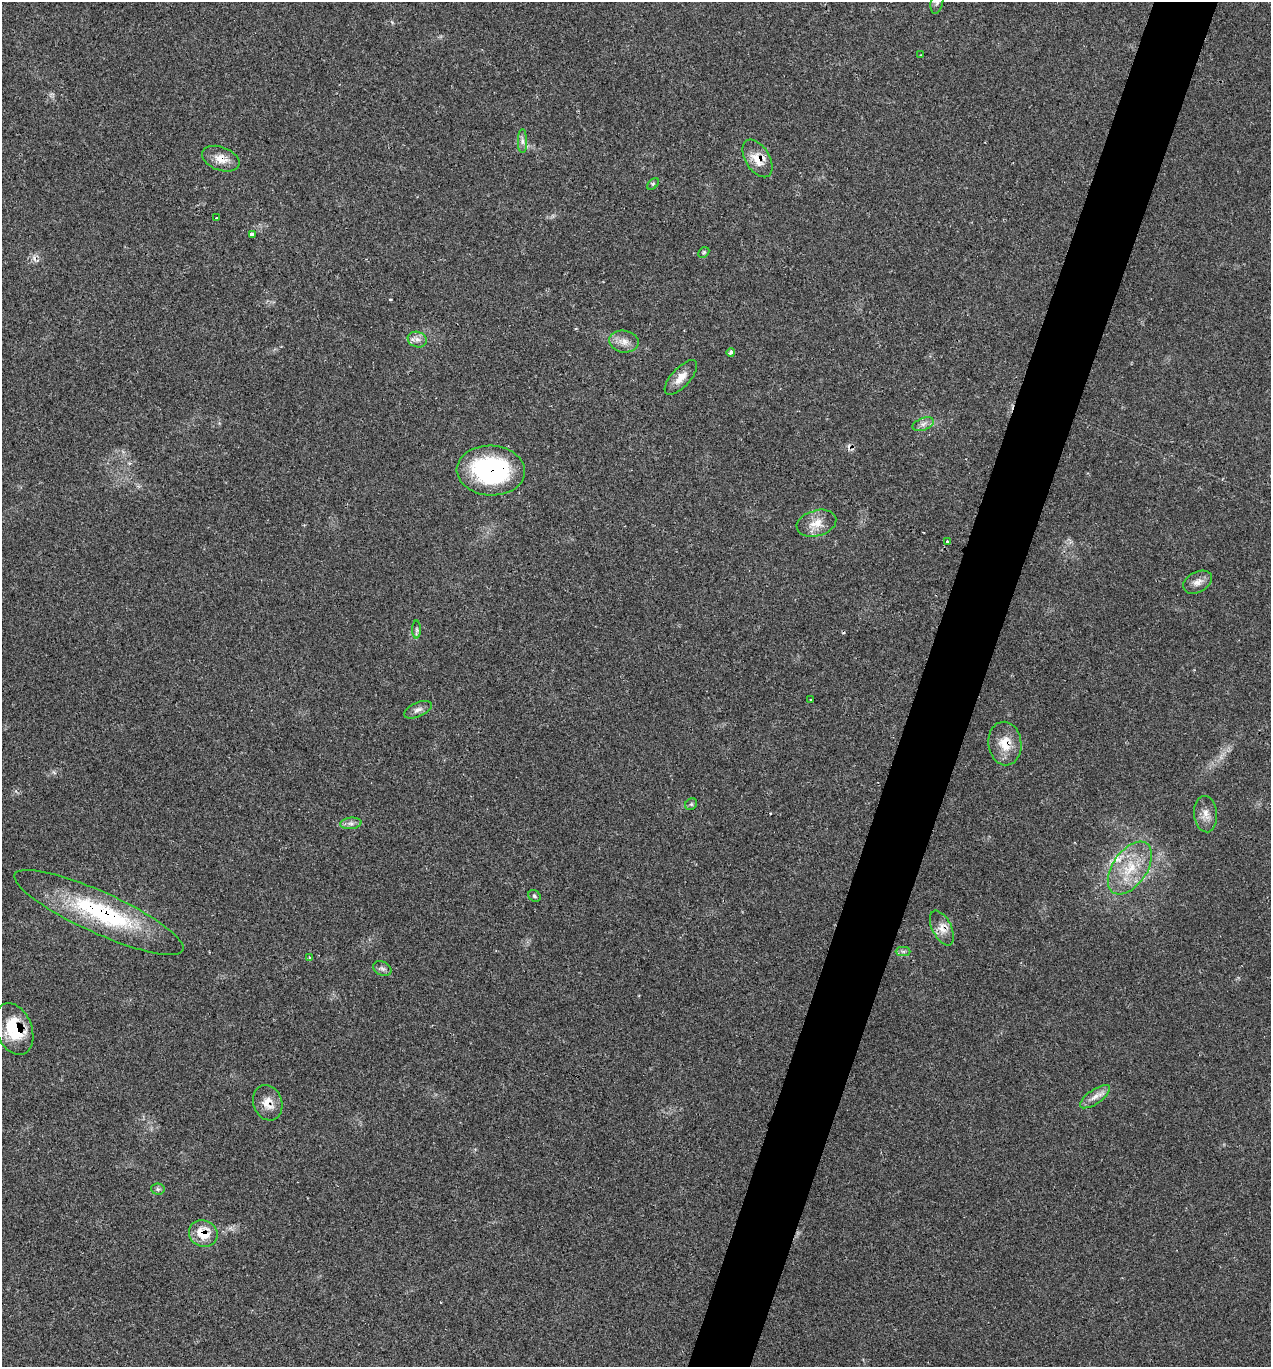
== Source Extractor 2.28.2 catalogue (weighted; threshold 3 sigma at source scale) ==
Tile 10 of 4 x 4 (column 2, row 3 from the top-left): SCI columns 1543-2811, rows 1370-2734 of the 5483 x 5469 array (HDU 1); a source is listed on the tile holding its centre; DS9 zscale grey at full resolution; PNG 1273 x 1369 px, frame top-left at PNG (2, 2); each listed source drawn as its Kron ellipse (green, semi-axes under 4 px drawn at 4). Shown black and unused: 5% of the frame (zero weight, under 2 of 3 exposures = <1% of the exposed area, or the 3 px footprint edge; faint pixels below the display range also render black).
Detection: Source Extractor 2.28.2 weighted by HDU 2 'WHT'; one run over the whole footprint, this tile lists its part. Background 0.0807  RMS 0.0059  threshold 0.0264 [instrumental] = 3 sigma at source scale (4.5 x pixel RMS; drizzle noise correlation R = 1.50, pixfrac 1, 0.05/0.05 arcsec/px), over >= 5 px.
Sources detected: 43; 1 inside a brighter object's white glare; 3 cosmic-ray / hot-pixel residue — neither listed nor drawn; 2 inside a brighter listed object's ellipse — not listed separately; the other 37 listed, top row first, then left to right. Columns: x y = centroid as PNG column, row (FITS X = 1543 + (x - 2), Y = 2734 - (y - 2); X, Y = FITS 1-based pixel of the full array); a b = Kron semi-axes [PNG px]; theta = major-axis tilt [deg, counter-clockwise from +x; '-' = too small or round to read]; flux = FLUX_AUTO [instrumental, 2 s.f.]
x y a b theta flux
937 2 12 6 79 2.2
921 55 2 2 - 0.37
522 141 12 4 -90 2.1
758 158 21 12 -59 9.9
221 159 19 11 -21 7.4
653 184 7 4 45 0.89
216 218 3 2 - 0.71
252 234 3 3 - 7.1
704 252 6 4 45 0.86
417 340 10 7 -20 3.2
624 342 15 11 -9 5.2
731 352 4 4 - 2.1
681 377 22 9 48 6.4
923 424 11 6 20 2.7
491 471 34 25 -3 90
816 523 20 13 16 8.4
947 542 3 3 - 1.1
1198 582 15 10 29 4.5
417 630 9 4 -89 1.3
811 700 3 3 - 1.6
418 710 15 7 24 3
1005 744 22 16 -82 12
691 804 6 5 - 1.1
1206 814 18 11 -84 5.8
351 823 11 5 6 2.4
1130 868 30 17 55 22
534 896 6 5 - 1.1
99 912 92 20 -24 74
942 928 19 9 -63 6
903 951 7 4 -1 1.4
309 958 3 3 - 1.1
382 968 9 6 -26 1.8
14 1029 27 17 -68 26
1095 1097 18 7 35 4.5
268 1103 18 14 -70 7.8
158 1189 7 5 -4 1.4
203 1234 14 13 - 13
Overlapping masked pixels (flux is a lower limit): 9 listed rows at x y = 758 158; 221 159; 491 471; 1005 744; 99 912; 942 928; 14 1029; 268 1103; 203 1234
Isophote crosses this tile's border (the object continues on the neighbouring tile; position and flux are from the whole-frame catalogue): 1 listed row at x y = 937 2